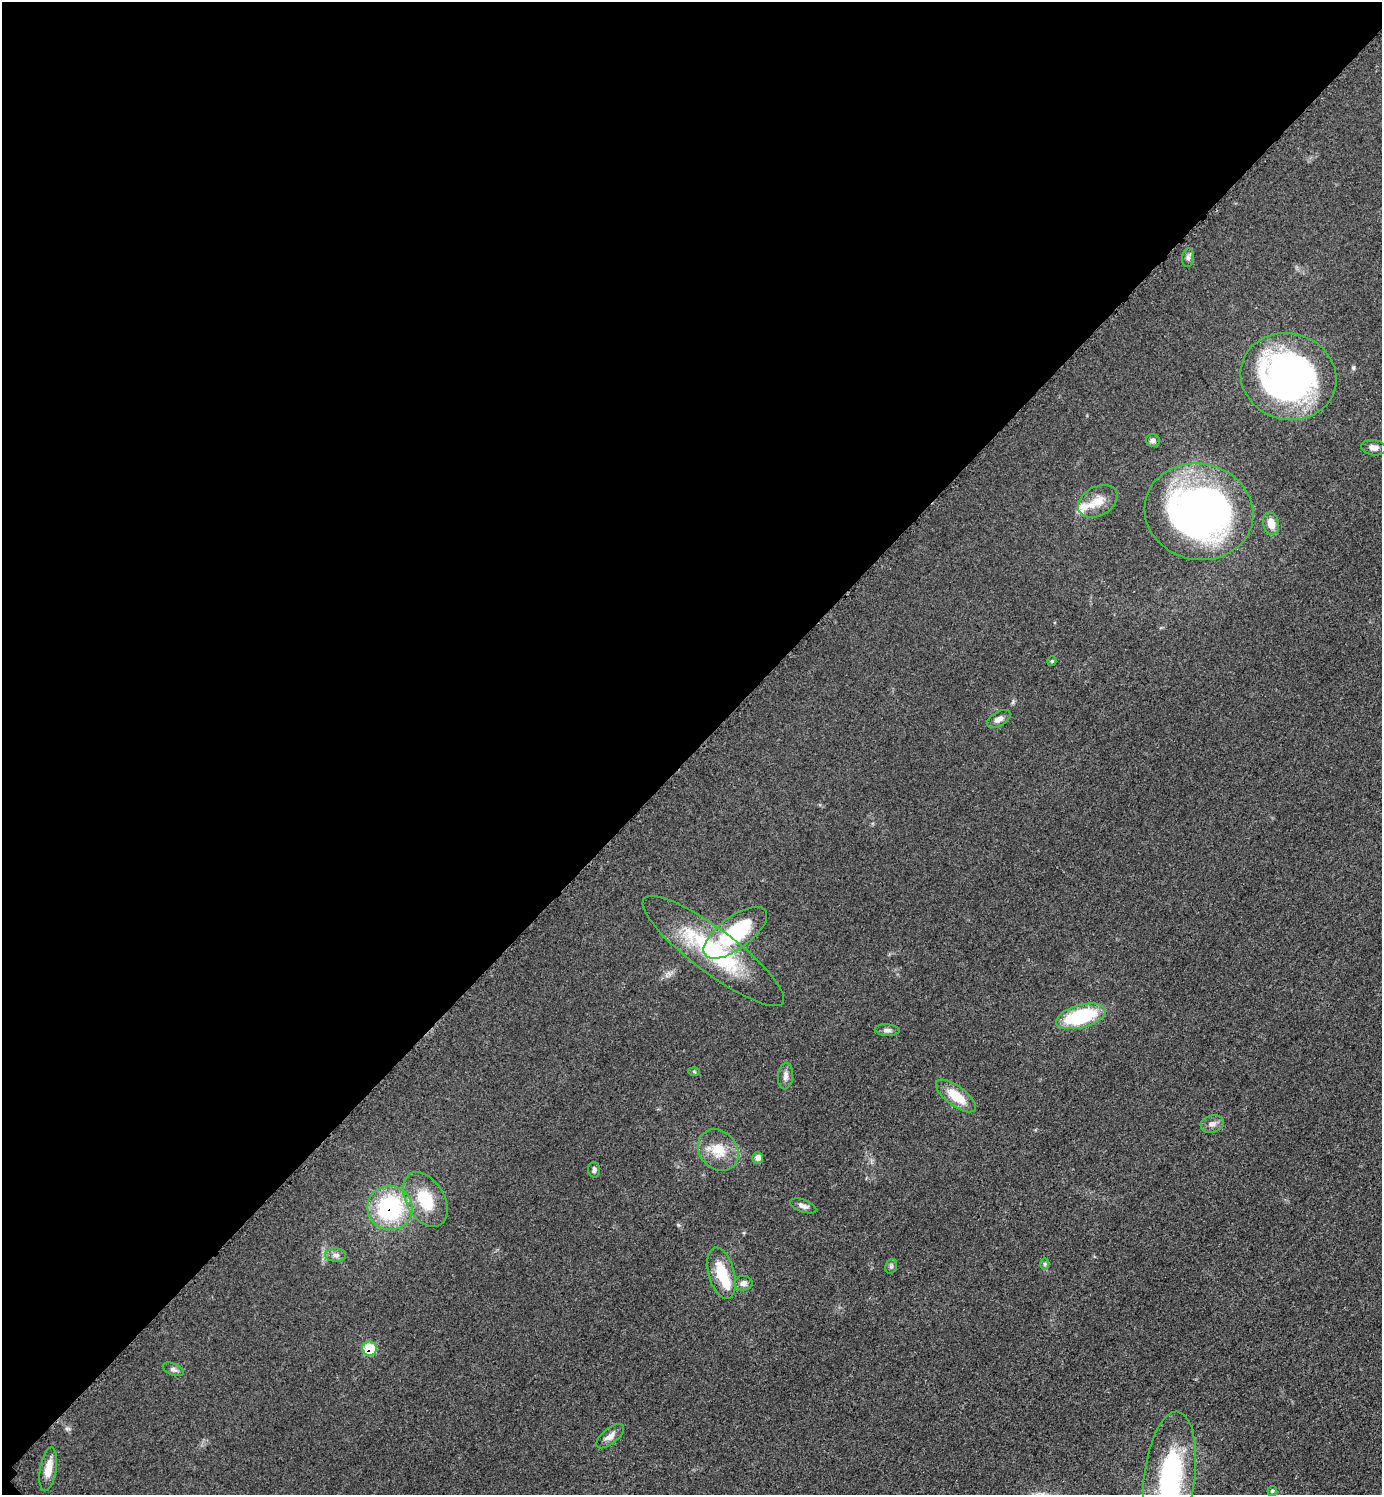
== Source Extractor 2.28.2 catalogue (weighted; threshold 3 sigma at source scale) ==
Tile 5 of 4 x 4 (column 1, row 2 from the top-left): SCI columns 212-1591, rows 3005-4497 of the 6048 x 6047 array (HDU 1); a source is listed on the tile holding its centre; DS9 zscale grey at full resolution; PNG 1384 x 1497 px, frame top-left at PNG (2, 2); each listed source drawn as its Kron ellipse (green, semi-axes under 4 px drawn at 4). Shown black and unused: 50% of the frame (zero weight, under 3 of 5 exposures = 4% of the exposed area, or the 3 px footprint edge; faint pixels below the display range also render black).
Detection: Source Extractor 2.28.2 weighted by HDU 2 'WHT'; one run over the whole footprint, this tile lists its part. Background 0.0497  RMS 0.0055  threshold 0.0245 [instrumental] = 3 sigma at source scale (4.5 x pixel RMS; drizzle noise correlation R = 1.50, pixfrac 1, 0.05/0.05 arcsec/px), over >= 5 px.
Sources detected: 36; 1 inside a brighter object's white glare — neither listed nor drawn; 1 inside a brighter listed object's ellipse — not listed separately; the other 34 listed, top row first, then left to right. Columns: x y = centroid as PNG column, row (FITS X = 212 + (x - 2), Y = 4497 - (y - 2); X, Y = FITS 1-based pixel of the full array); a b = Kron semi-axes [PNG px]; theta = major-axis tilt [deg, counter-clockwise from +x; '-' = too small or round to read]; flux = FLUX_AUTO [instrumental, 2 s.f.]
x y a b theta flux
1188 258 9 6 83 1.7
1288 376 48 43 -16 210
1153 440 7 6 - 2
1374 448 12 7 -8 3.4
1098 501 21 14 29 9.3
1199 512 54 48 -12 240
1271 524 11 8 -76 5.5
1052 661 5 4 - 0.61
999 719 13 7 30 3.2
735 933 37 16 36 46
713 951 87 22 -37 61
1081 1016 25 11 15 41
887 1030 12 5 -4 2.1
694 1071 6 4 -2 0.76
785 1076 13 7 86 2.6
956 1096 24 10 -36 13
1212 1124 12 8 15 3.1
718 1150 22 18 -48 13
758 1158 5 5 - 3
594 1170 7 6 - 1.7
425 1199 30 19 -60 21
803 1206 14 6 -21 2.4
390 1208 22 22 - 59
336 1255 10 6 -1 2.2
1044 1264 6 4 -89 0.89
891 1266 7 5 70 1.2
721 1273 26 13 -75 17
743 1283 9 7 7 2.6
369 1349 7 7 - 18
173 1369 11 6 -22 1.7
610 1436 16 7 40 3.8
48 1469 22 8 80 7.8
1170 1477 66 25 83 77
1272 1491 5 5 - 0.74
Overlapping masked pixels (flux is a lower limit): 3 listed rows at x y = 390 1208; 369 1349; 48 1469
Isophote crosses this tile's border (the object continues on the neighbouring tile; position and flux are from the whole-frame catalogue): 1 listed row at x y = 1170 1477